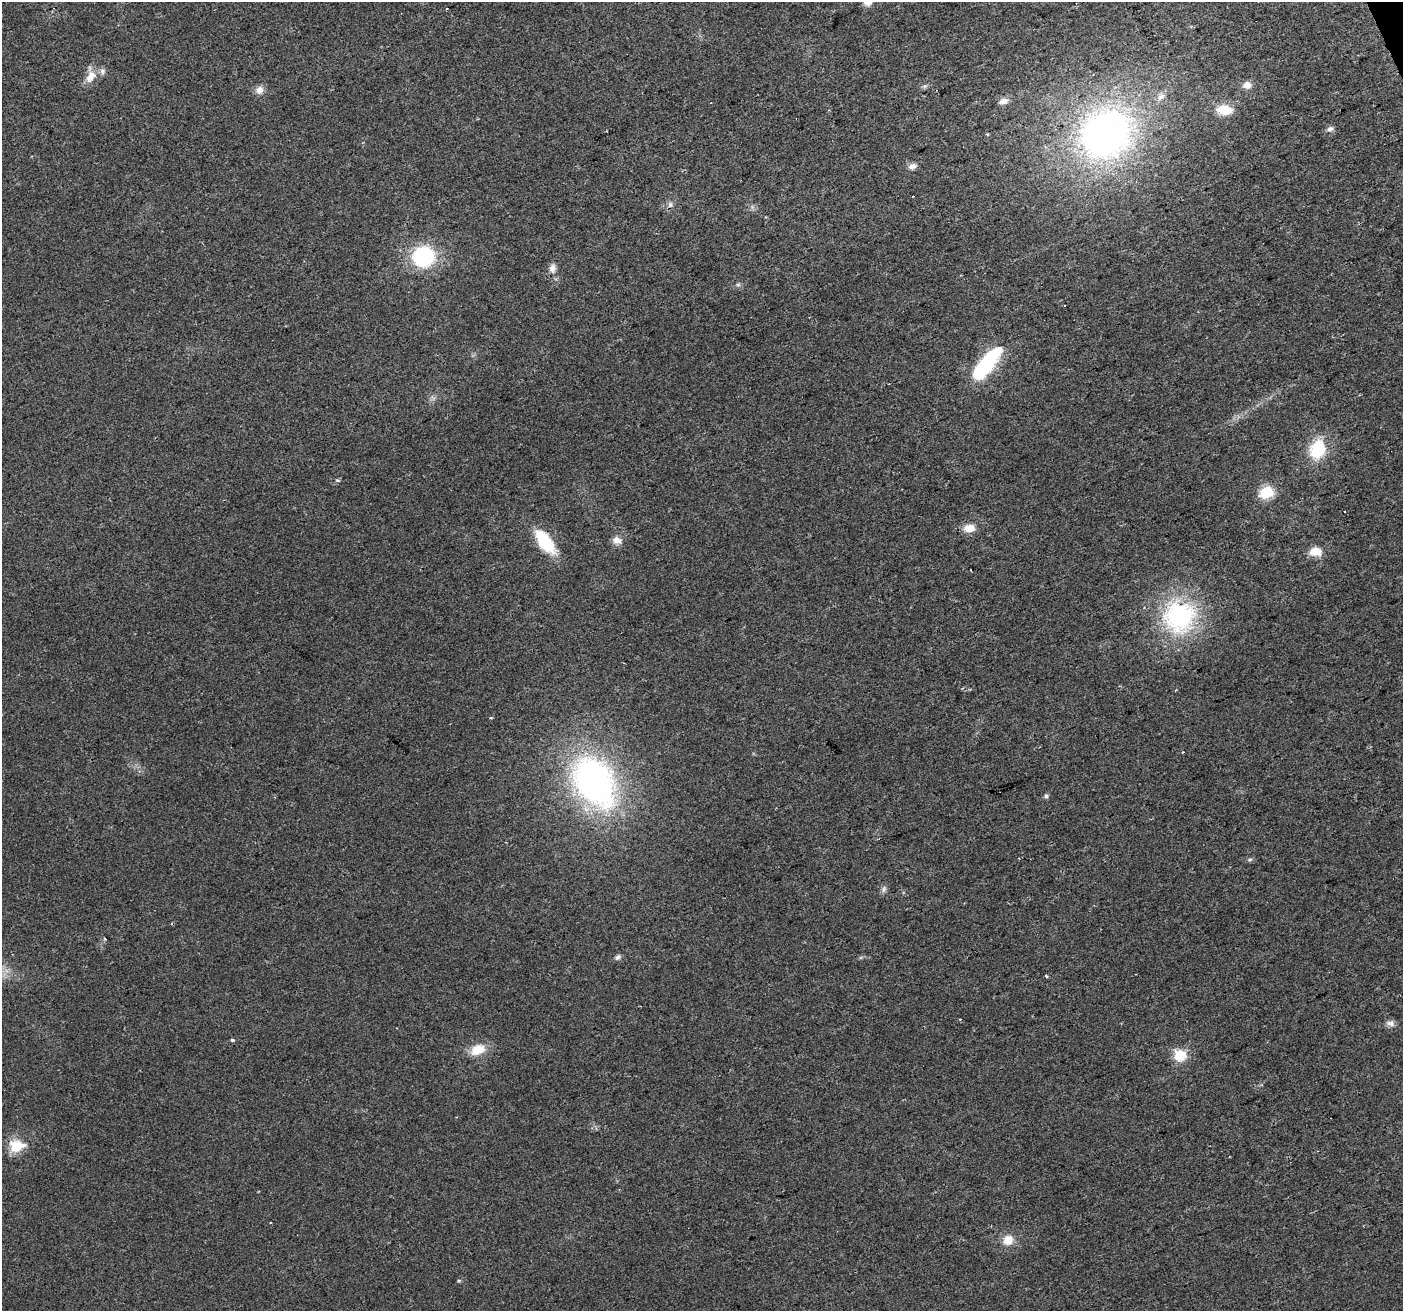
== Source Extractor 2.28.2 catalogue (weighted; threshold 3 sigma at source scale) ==
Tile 10 of 4 x 4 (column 2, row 3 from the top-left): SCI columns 1404-2804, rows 1451-2759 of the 5607 x 5461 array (HDU 1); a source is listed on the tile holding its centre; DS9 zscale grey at full resolution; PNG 1405 x 1313 px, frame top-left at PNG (2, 2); no overlay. Shown black and unused: <1% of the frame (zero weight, under 2 of 3 exposures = <1% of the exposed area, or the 3 px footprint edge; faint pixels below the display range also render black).
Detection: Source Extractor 2.28.2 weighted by HDU 2 'WHT'; one run over the whole footprint, this tile lists its part. Background 0.0293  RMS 0.0063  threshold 0.0285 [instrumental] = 3 sigma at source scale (4.5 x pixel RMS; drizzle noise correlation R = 1.50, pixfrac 1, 0.0396/0.0396 arcsec/px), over >= 5 px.
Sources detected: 47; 1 too faint to see at this stretch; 3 cosmic-ray / hot-pixel residue — not listed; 1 inside a brighter listed object's ellipse — not listed separately; the other 42 listed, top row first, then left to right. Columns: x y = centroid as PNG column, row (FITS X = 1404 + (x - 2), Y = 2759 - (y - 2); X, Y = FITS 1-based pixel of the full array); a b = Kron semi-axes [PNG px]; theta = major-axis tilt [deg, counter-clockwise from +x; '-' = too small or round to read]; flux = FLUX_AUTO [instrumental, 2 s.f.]
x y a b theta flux
90 77 18 11 61 8
1247 85 10 9 - 4.6
260 90 11 9 59 4.1
1161 97 13 7 44 3.8
1003 101 12 7 15 3.8
1224 110 13 9 -3 18
1330 129 8 7 - 2.3
607 131 2 2 - 0.42
987 134 5 3 - 0.6
1105 134 65 57 34 260
912 166 11 7 13 3.2
913 196 3 3 - 1.3
670 205 9 7 -80 2.3
423 257 20 19 - 59
552 268 14 9 84 4.1
738 285 7 4 0 1.1
1064 306 3 2 - 0.86
986 365 32 10 51 86
1317 449 19 14 72 31
338 480 6 3 0 0.85
1266 492 7 6 - 76
969 528 12 9 5 8.2
617 540 12 10 -16 4.7
545 542 21 10 -52 41
1315 552 13 9 0 9.6
1179 616 42 42 - 85
491 718 5 3 - 0.52
1182 752 3 3 - 0.56
594 781 51 35 -58 220
1046 796 6 5 - 1.4
1250 860 6 6 - 1.3
884 889 10 6 74 2
618 957 8 6 41 1.8
1046 976 3 3 - 1.3
1390 1023 12 7 -12 2.9
232 1040 3 3 - 1.6
477 1050 18 12 23 13
1180 1055 13 13 - 14
17 1146 22 15 6 14
271 1222 3 2 - 0.64
1008 1240 12 11 - 8.5
459 1280 6 4 1 0.72